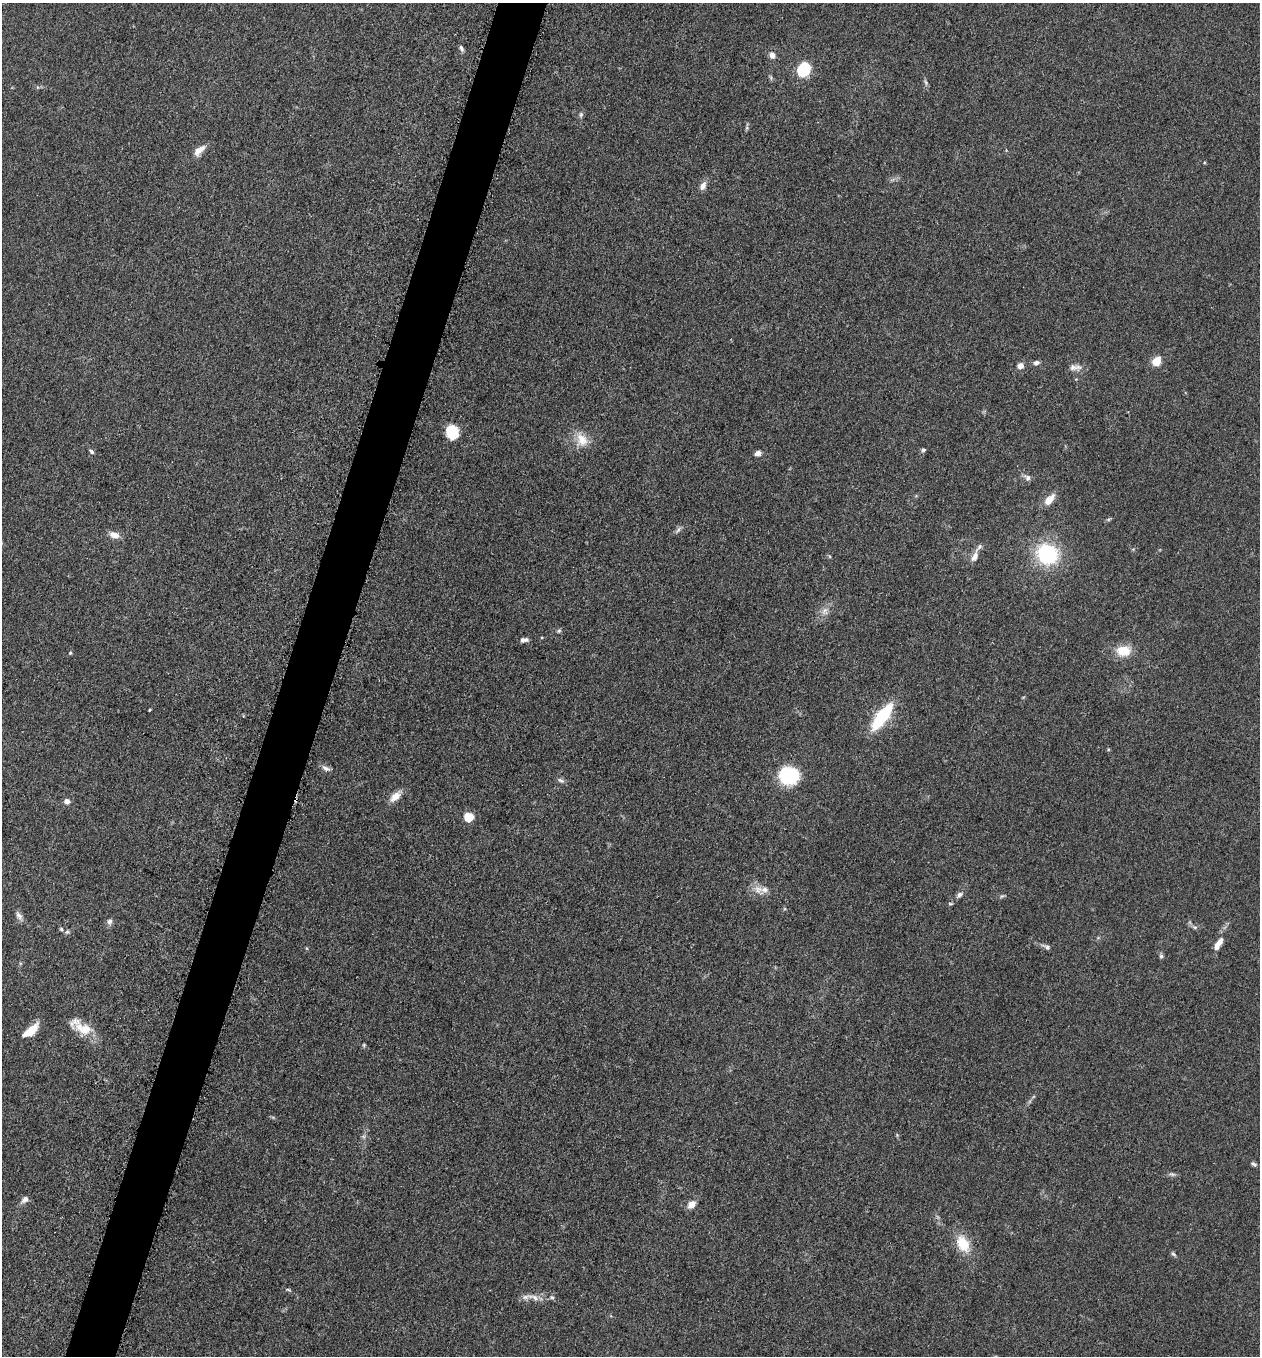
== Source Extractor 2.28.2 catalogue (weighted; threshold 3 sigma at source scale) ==
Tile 7 of 4 x 4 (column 3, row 2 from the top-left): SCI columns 2713-3970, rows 2723-4076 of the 5507 x 5462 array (HDU 1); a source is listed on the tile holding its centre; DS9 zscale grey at full resolution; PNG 1262 x 1358 px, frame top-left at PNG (2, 3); no overlay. Shown black and unused: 4% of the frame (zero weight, under 3 of 5 exposures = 3% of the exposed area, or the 3 px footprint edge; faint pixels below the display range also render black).
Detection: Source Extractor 2.28.2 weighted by HDU 2 'WHT'; one run over the whole footprint, this tile lists its part. Background 0.0767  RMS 0.0066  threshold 0.0296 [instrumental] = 3 sigma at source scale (4.5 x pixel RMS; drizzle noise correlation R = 1.50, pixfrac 1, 0.05/0.05 arcsec/px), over >= 5 px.
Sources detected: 62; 2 inside a brighter listed object's ellipse — not listed separately; the other 60 listed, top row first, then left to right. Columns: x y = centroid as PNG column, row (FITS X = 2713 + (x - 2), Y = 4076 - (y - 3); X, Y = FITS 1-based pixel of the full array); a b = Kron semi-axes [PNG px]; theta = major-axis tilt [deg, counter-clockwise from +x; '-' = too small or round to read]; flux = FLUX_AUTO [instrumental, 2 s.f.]
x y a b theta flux
461 48 8 5 -62 1.7
772 55 9 7 -74 3.6
804 70 10 8 61 39
771 78 8 3 -71 1.1
926 82 10 4 -72 1.5
581 115 7 5 89 1.4
199 150 17 8 39 6.2
703 186 11 7 60 4
1156 361 7 6 - 12
1036 363 8 6 12 2.1
1020 366 7 6 - 4.3
1073 367 17 10 -9 4.4
452 432 12 10 -86 21
582 440 20 16 -72 11
923 450 6 5 - 1.3
91 451 7 4 -41 1.3
758 453 8 6 13 2.7
1027 478 10 8 -44 2.7
1049 500 17 8 48 7.2
1109 519 8 4 27 1.1
678 530 10 4 45 1.8
114 535 12 7 -18 5.3
1047 554 15 14 - 67
975 556 15 8 68 4.8
825 611 12 9 73 4.5
559 631 6 5 - 1.1
524 640 10 5 8 2.5
1123 651 17 12 2 13
70 653 5 4 - 0.79
149 710 4 3 - 0.53
882 717 29 10 52 44
1108 749 5 3 - 0.63
326 768 13 6 -26 2.7
788 775 14 13 - 59
561 780 10 6 -30 1.9
395 796 13 7 41 7.7
67 801 6 6 - 3.3
468 817 9 9 - 8.7
758 889 16 11 -42 6.1
959 895 11 6 39 2.4
1002 896 7 4 43 1
950 904 7 3 0 0.83
19 916 12 7 -51 2.9
109 922 8 7 - 2.2
1195 927 8 5 -26 1.7
61 929 5 4 - 0.94
1218 944 18 7 58 6.3
1046 947 13 5 -26 2.3
1161 956 7 5 -90 1.3
81 1027 32 13 -30 15
31 1031 15 6 39 16
364 1045 5 4 - 0.8
1253 1164 8 5 -27 1.5
25 1199 11 7 40 2.9
692 1204 8 6 44 6.6
963 1244 25 15 -62 16
1173 1254 8 5 -28 1.2
288 1289 8 3 -11 0.87
534 1297 23 7 -17 5.5
552 1297 7 5 -21 1.2